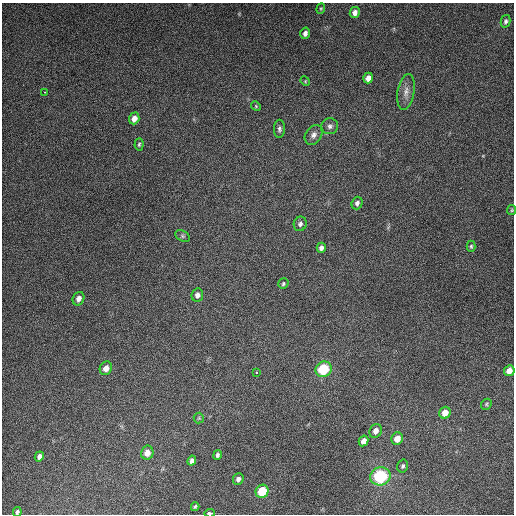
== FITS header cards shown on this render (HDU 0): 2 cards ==
NAXIS1  =                  512
NAXIS2  =                  512

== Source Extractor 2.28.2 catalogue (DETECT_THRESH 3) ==
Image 512 x 512 px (HDU 0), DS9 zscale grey, 1 PNG px = 1 image px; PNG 516 x 516 px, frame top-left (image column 1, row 512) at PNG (2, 3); each listed source drawn as its Kron ellipse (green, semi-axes under 4 px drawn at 4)
Background 4970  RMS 310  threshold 938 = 3 sigma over >= 5 px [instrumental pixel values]
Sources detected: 44; all 44 listed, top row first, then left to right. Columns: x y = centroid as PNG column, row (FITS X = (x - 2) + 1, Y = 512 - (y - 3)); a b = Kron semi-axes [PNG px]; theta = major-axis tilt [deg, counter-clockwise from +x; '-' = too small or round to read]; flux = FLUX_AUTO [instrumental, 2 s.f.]
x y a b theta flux
321 9 5 4 - 2.4e+04
355 13 6 5 - 1.0e+05
505 21 6 4 76 4.8e+04
305 33 6 5 - 7.8e+04
368 78 5 4 - 1.3e+05
305 81 5 4 - 2.1e+04
45 92 3 2 - 2.0e+04
406 92 18 8 80 1.7e+05
256 106 5 4 - 2.3e+04
134 118 6 5 - 1.6e+05
330 126 8 8 - 7.4e+04
279 129 9 5 88 6.0e+04
314 135 10 8 57 1.0e+05
139 144 6 4 85 3.2e+04
357 203 6 5 - 6.4e+04
512 210 5 4 - 2.6e+04
300 224 7 6 - 6.5e+04
182 236 8 5 -27 4.2e+04
471 246 5 4 - 3.6e+04
321 248 5 4 - 7.4e+04
283 284 5 4 - 3.2e+04
197 295 7 6 - 9.4e+04
78 299 7 5 66 1.1e+05
106 368 7 6 - 1.6e+05
323 369 8 7 - 1.1e+06
509 371 5 5 - 1.7e+05
256 373 3 2 - 1.9e+04
486 404 6 5 - 3.1e+04
445 413 6 5 - 2.0e+05
199 418 5 5 - 2.6e+04
376 431 7 6 - 1.3e+05
397 439 6 5 - 2.3e+05
364 441 5 4 - 1.3e+05
147 453 7 6 - 1.9e+05
217 455 5 4 - 5.0e+04
39 456 5 4 - 7.1e+04
192 461 5 4 - 7.3e+04
403 466 6 5 - 4.7e+04
380 476 10 9 - 1.6e+06
238 479 6 5 - 6.8e+04
262 491 7 6 - 6.9e+05
195 507 4 3 - 3.2e+04
17 512 5 4 - 4.2e+04
210 513 5 3 - 1.8e+05
At the frame edge (FLAGS 8, measured only in part): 3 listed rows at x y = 512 210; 17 512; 210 513